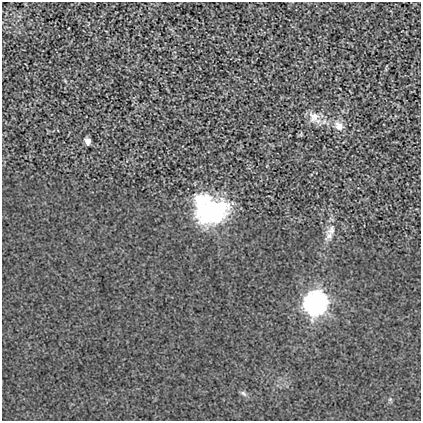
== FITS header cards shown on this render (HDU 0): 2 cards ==
NAXIS1  =                  419
NAXIS2  =                  419

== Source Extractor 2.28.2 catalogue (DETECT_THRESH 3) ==
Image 419 x 419 px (HDU 0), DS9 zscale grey, 1 PNG px = 1 image px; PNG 423 x 423 px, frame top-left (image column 1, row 419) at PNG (2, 2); no overlay
Background 0.00222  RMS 0.017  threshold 0.0523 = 3 sigma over >= 5 px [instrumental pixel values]
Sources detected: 7; all 7 listed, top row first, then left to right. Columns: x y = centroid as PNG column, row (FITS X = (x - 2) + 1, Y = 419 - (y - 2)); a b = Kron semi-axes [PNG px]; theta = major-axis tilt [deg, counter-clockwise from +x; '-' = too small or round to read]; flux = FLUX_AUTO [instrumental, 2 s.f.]
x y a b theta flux
314 117 16 15 - 12
339 126 12 10 -60 9
87 141 6 5 - 6.9
211 210 34 27 -21 130
331 230 15 10 71 9.5
315 303 10 10 - 530
243 393 9 4 -35 2.6